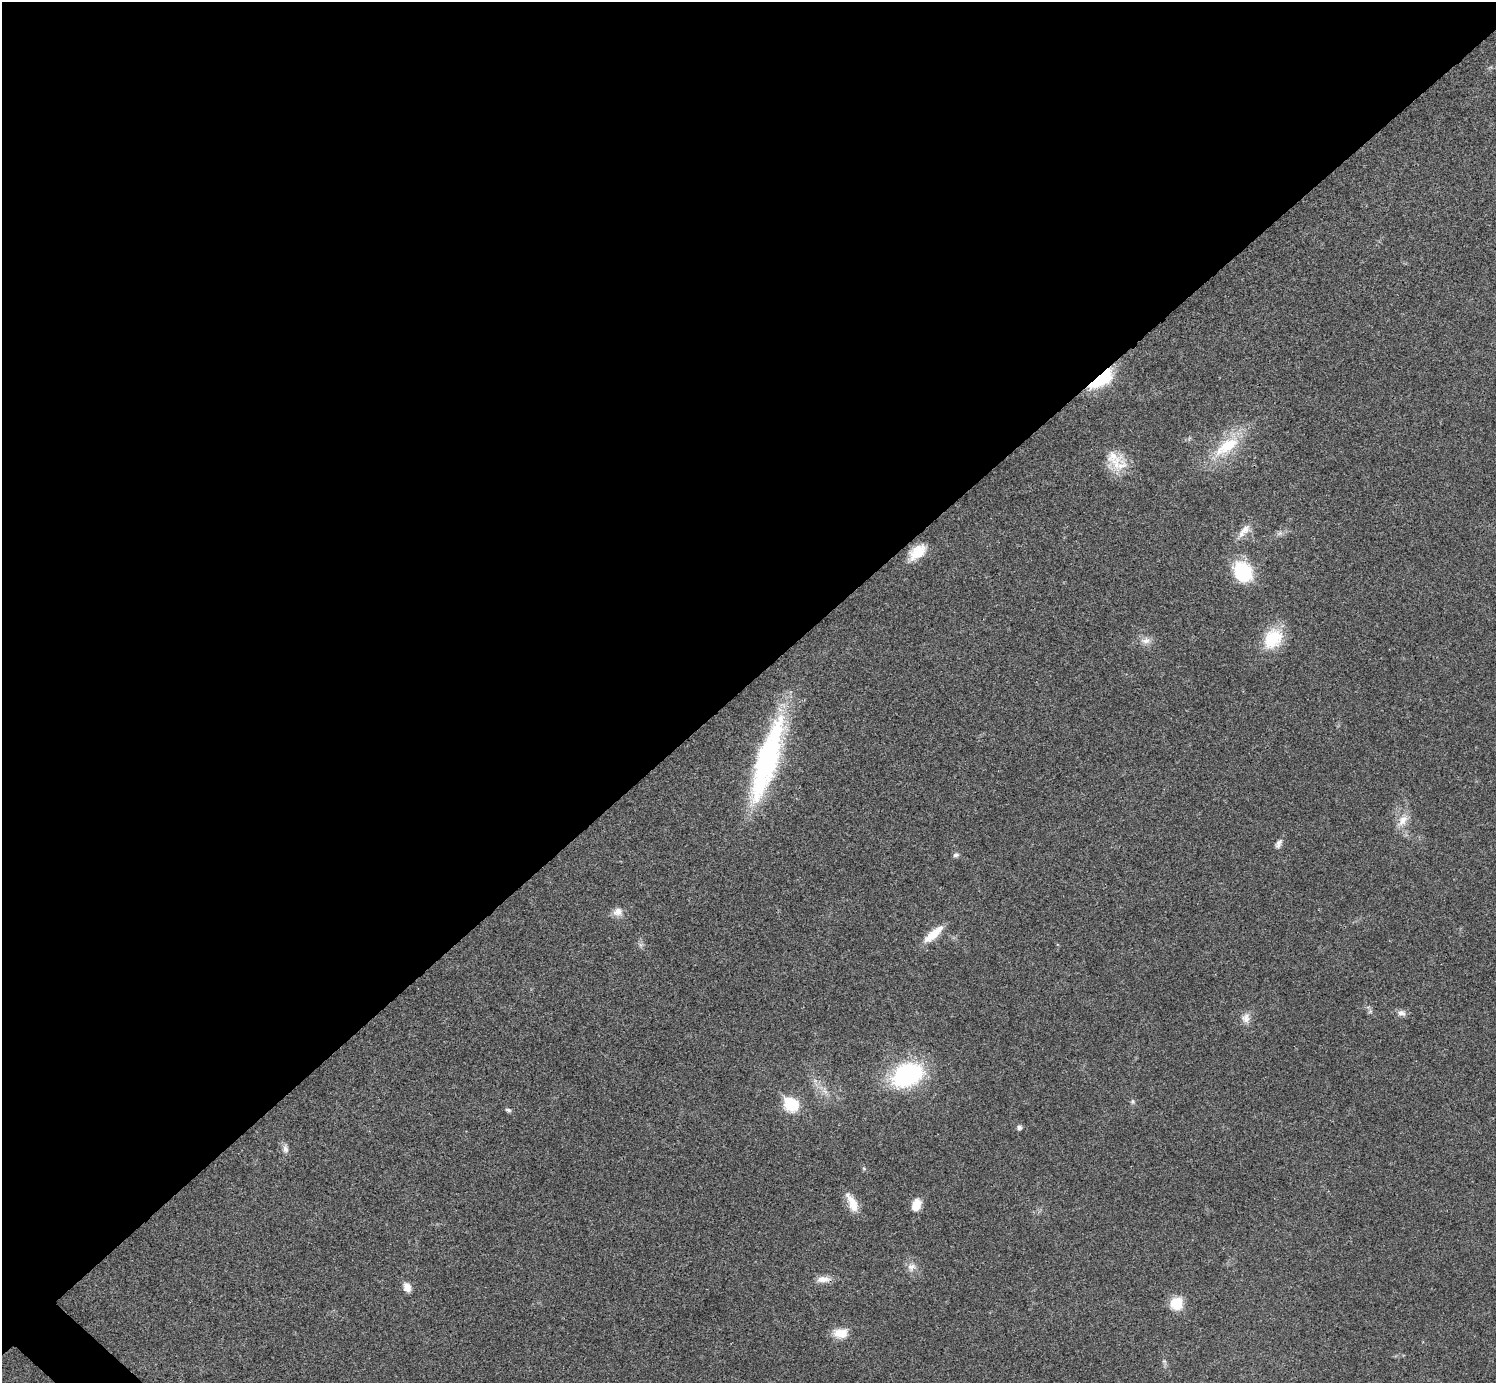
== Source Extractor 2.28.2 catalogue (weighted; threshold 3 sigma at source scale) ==
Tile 2 of 4 x 4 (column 2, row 1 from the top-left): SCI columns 1520-3013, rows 4302-5682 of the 6012 x 6012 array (HDU 1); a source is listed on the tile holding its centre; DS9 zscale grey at full resolution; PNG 1498 x 1385 px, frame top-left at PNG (2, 2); no overlay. Shown black and unused: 50% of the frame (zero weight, under 3 of 4 exposures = <1% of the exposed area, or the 3 px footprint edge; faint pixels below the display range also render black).
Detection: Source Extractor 2.28.2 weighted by HDU 2 'WHT'; one run over the whole footprint, this tile lists its part. Background 0.0198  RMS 0.0038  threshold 0.0169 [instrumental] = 3 sigma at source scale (4.5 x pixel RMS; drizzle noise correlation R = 1.50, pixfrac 1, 0.05/0.05 arcsec/px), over >= 5 px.
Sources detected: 33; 1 too faint to see at this stretch — not listed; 1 inside a brighter listed object's ellipse — not listed separately; the other 31 listed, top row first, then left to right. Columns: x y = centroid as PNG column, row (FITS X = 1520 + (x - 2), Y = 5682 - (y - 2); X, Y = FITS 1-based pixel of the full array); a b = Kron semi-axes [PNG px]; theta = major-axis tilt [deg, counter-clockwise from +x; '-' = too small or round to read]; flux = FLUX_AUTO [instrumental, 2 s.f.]
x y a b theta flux
1101 379 26 10 36 24
1227 446 43 17 37 18
1116 463 28 19 48 8.8
1244 530 25 9 50 4
917 552 23 13 40 7.6
1243 572 19 16 -60 25
1273 639 28 21 57 14
1146 641 15 9 5 2.8
767 760 98 22 73 71
1403 820 18 11 55 4.6
1278 844 13 7 62 1.6
956 855 7 6 - 1
618 912 13 11 35 3
933 934 28 9 41 7
1401 1013 11 8 -18 1.8
1246 1018 14 11 79 2.9
907 1075 33 23 22 45
825 1091 11 5 -52 1.7
1132 1102 7 6 - 0.78
791 1105 8 7 - 39
508 1110 8 5 -15 0.77
1019 1127 7 6 - 1
285 1149 12 7 -80 1.7
852 1203 25 9 -65 5.8
916 1205 12 8 69 6
911 1267 13 10 52 2.6
823 1279 20 9 3 3.2
407 1287 10 8 -70 3.1
1176 1303 11 10 - 10
840 1333 19 12 4 5.6
1164 1361 6 4 -42 0.65
Overlapping masked pixels (flux is a lower limit): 1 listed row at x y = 1101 379